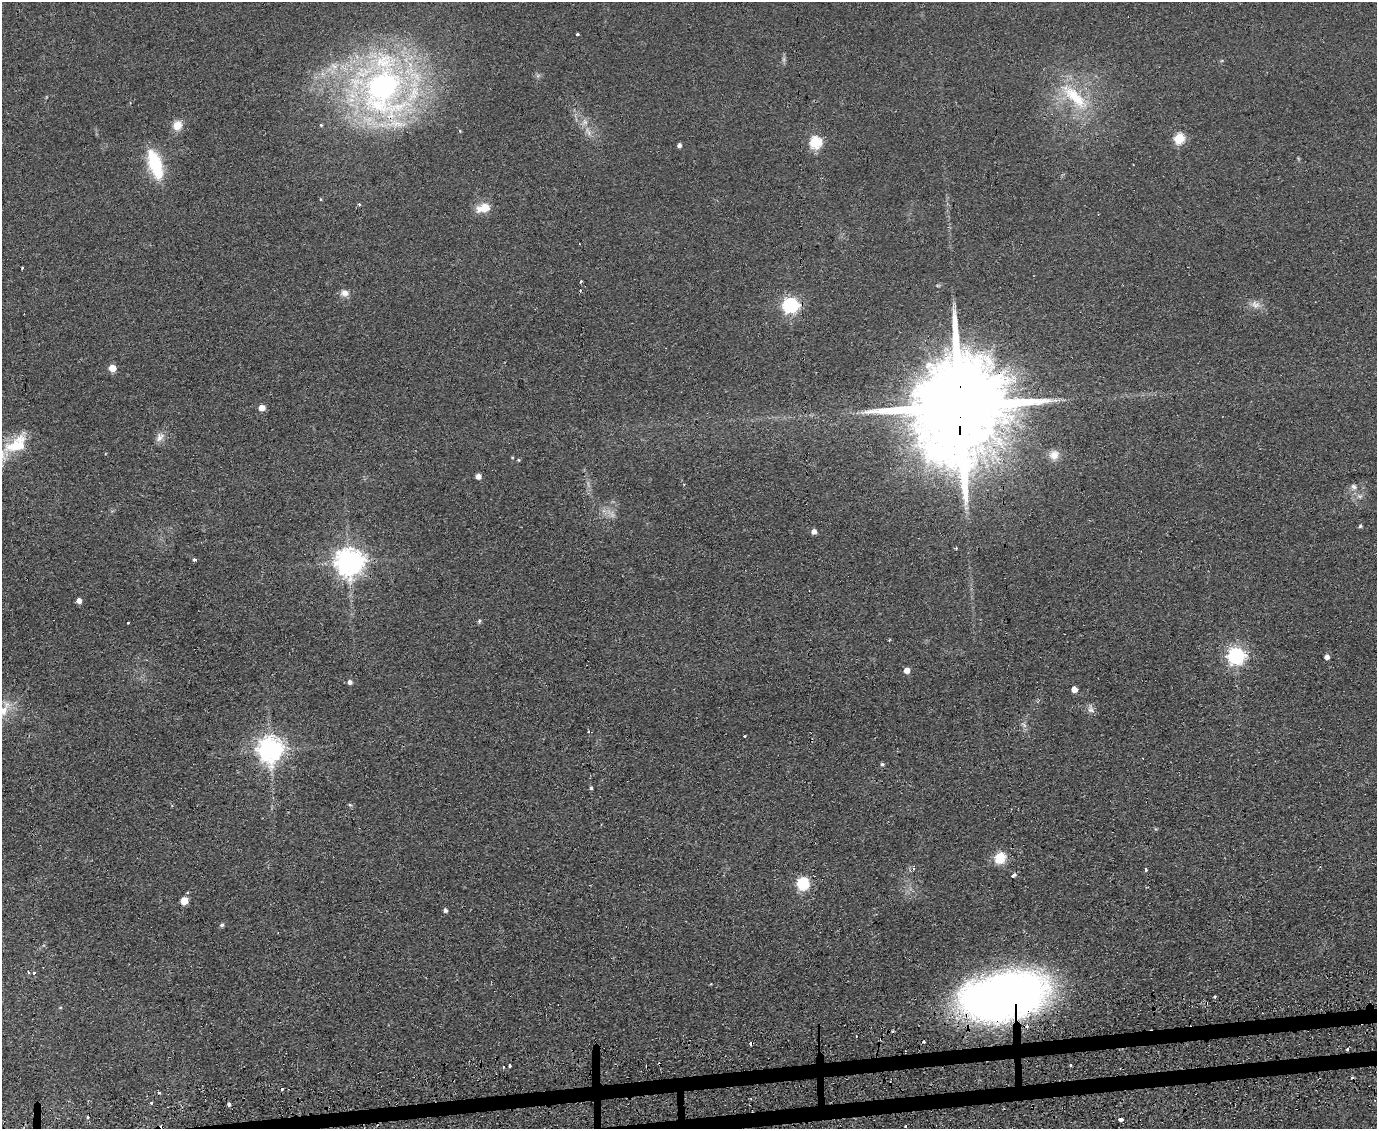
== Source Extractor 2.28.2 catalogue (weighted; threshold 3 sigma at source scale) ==
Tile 5 of 3 x 4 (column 2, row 2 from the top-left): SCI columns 1801-3175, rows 2297-3423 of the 4674 x 6921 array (HDU 1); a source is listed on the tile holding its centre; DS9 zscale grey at full resolution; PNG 1379 x 1131 px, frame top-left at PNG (2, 2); no overlay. Shown black and unused: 2% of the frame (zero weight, under 2 of 3 exposures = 3% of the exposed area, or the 3 px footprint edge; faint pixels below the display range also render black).
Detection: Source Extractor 2.28.2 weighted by HDU 2 'WHT'; one run over the whole footprint, this tile lists its part. Background 0.0634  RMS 0.0089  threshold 0.0401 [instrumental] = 3 sigma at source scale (4.5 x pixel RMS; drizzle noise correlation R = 1.50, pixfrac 1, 0.05/0.05 arcsec/px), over >= 5 px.
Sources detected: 88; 2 too faint to see at this stretch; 6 cosmic-ray / hot-pixel residue — not listed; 1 inside a brighter listed object's ellipse — not listed separately; the other 79 listed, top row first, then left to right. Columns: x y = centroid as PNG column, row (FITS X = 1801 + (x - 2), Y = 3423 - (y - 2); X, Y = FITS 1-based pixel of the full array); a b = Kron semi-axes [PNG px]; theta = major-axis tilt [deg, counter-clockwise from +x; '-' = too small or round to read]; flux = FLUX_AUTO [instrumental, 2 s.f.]
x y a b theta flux
577 34 3 3 - 2.4
383 88 86 58 -84 330
1074 96 51 16 -44 48
130 102 4 3 - 0.69
177 125 12 11 - 10
321 125 4 4 - 1
588 132 14 7 -62 6.2
1179 139 5 5 - 68
815 142 6 6 - 90
679 145 4 4 - 2.8
155 164 35 14 -72 45
1133 164 3 2 - 1.1
320 199 5 3 - 0.78
483 208 17 10 16 13
22 268 3 3 - 2
581 281 3 3 - 1.1
344 293 11 10 - 5.4
790 305 7 6 - 280
1255 305 11 8 -9 5.5
112 368 5 5 - 17
960 406 32 22 87 26000
261 408 5 5 - 9.3
160 437 15 8 46 5.5
16 445 36 19 32 35
1054 455 13 12 - 8.3
518 460 5 3 - 0.86
478 477 5 4 - 5.8
1354 487 9 6 -34 3.1
1359 496 8 5 -11 2.5
966 508 7 5 -44 2.2
1360 526 4 4 - 1.5
814 532 5 4 - 4.9
956 548 3 3 - 1.3
194 560 4 4 - 2.5
349 562 9 8 - 1200
79 601 5 5 - 5.7
479 621 6 5 - 1.3
128 623 3 2 - 1.3
889 640 4 3 - 0.75
1236 656 7 6 - 340
1327 657 4 4 - 5.2
907 670 5 5 - 6.9
350 682 5 5 - 3
1074 689 5 5 - 9.9
1091 709 13 7 -72 4
3 710 30 15 54 23
589 732 3 3 - 2.1
745 736 3 3 - 1.2
270 749 8 8 - 920
882 764 5 4 - 1.3
591 788 5 4 - 1.6
350 805 5 4 - 1.2
1156 829 5 4 - 0.94
1000 858 12 10 63 20
914 868 4 3 - 2.6
1146 869 4 3 - 1.8
1013 875 5 3 - 4.4
802 883 6 6 - 110
188 892 3 3 - 1.5
184 901 5 5 - 19
445 910 4 4 - 2.3
222 925 5 4 - 1.9
34 973 4 3 - 3.4
1004 996 72 38 14 690
1215 997 4 3 - 1.4
924 1042 3 3 - 7.3
751 1044 4 3 - 4.7
1347 1049 4 2 - 1.3
510 1065 3 3 - 2.8
1071 1065 3 3 - 2
504 1067 3 3 - 1.2
282 1089 3 3 - 3.1
159 1093 3 3 - 2.4
151 1103 3 3 - 1.5
229 1104 4 3 - 4.9
87 1117 3 3 - 2.6
1121 1119 4 3 - 19
162 1126 7 2 -42 1.9
906 1126 3 3 - 1.8
Overlapping masked pixels (flux is a lower limit): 6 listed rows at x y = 383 88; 790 305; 960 406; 1004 996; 751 1044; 162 1126
Isophote crosses this tile's border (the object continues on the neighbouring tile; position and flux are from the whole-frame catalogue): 1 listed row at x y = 3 710